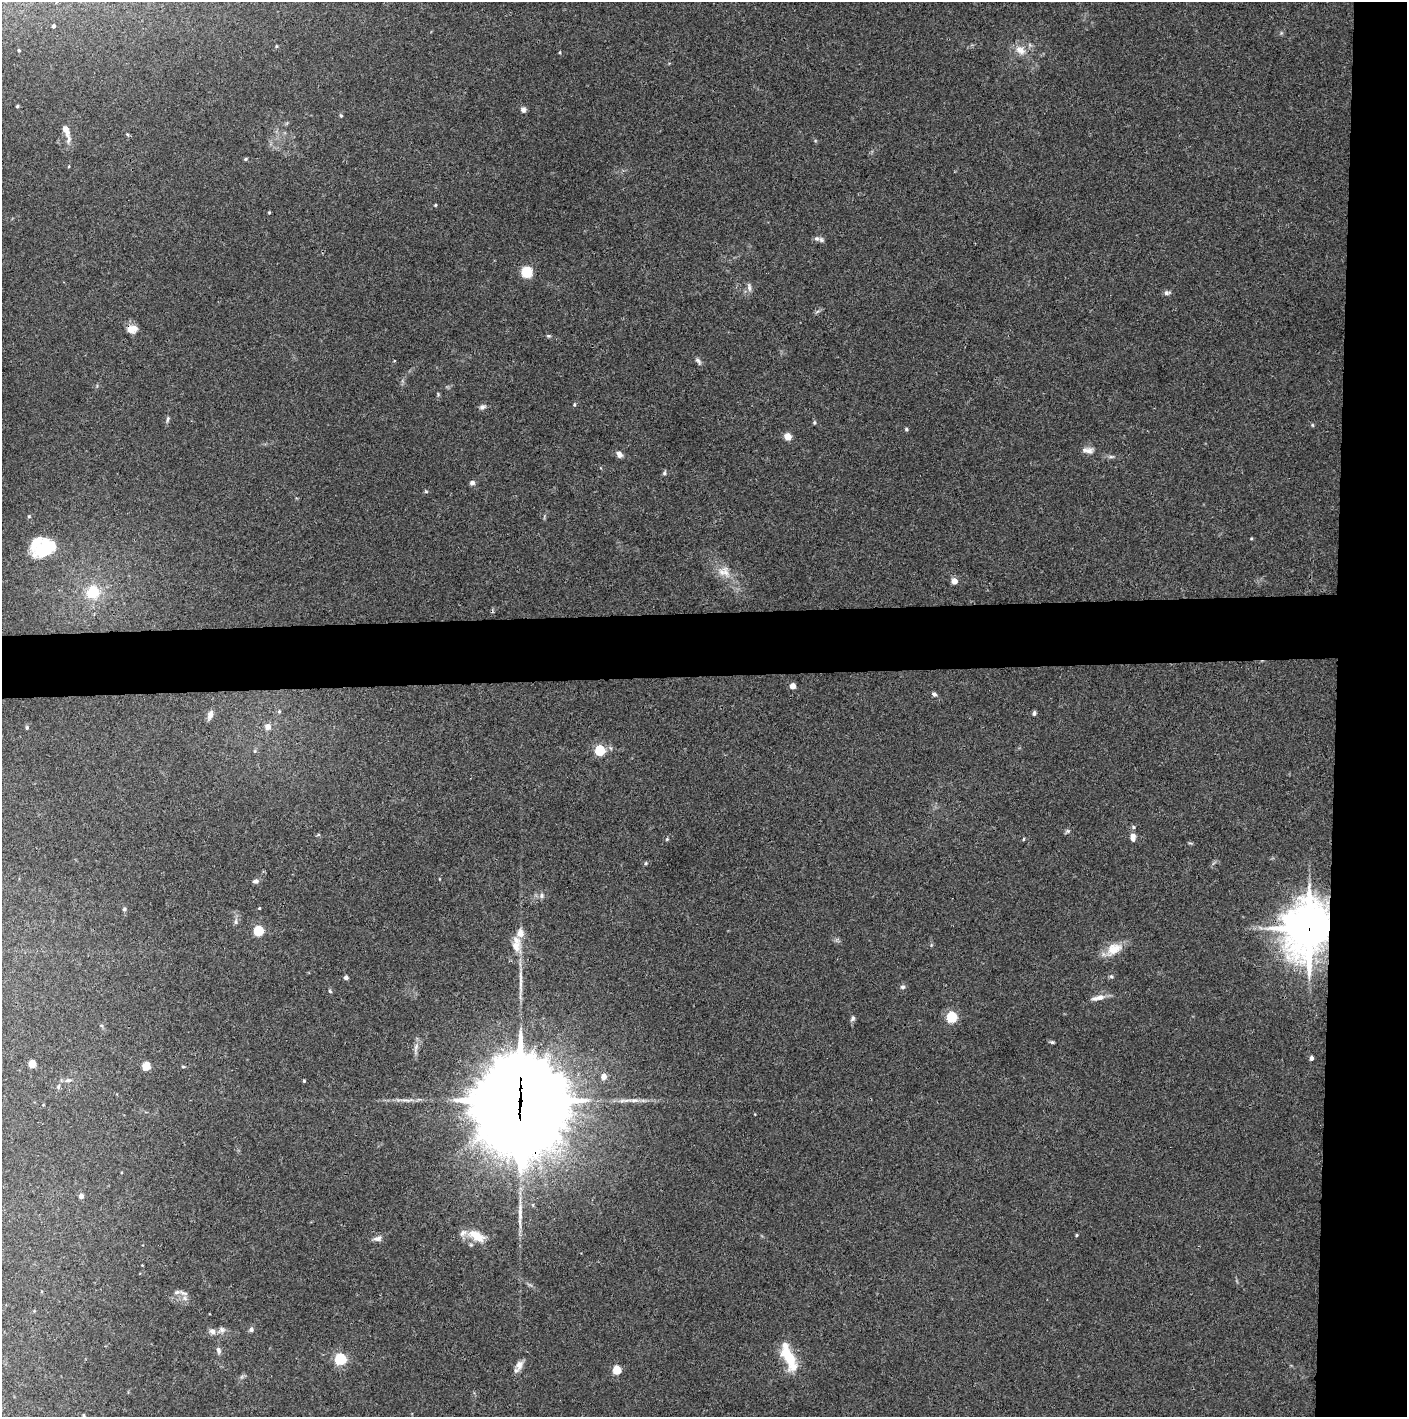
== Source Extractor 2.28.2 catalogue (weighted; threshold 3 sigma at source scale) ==
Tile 6 of 3 x 3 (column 3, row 2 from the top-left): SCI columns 2812-4216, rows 1415-2829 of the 4221 x 4245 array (HDU 1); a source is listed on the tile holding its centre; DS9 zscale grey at full resolution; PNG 1409 x 1419 px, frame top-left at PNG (2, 2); no overlay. Shown black and unused: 9% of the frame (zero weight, under 3 of 4 exposures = <1% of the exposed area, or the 3 px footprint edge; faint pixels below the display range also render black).
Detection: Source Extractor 2.28.2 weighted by HDU 2 'WHT'; one run over the whole footprint, this tile lists its part. Background 0.0339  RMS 0.0046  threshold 0.0208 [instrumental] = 3 sigma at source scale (4.5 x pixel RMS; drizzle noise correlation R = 1.50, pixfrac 1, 0.05/0.05 arcsec/px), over >= 5 px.
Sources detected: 100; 1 long thin detection or spike segment (spike, bleed or trail) — not listed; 8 inside a brighter listed object's ellipse — not listed separately; the other 91 listed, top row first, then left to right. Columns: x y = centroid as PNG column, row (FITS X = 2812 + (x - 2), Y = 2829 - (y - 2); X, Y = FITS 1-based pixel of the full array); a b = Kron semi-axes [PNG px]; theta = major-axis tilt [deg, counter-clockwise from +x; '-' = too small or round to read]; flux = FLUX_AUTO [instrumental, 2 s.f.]
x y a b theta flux
54 26 4 3 - 0.88
276 46 4 3 - 0.47
19 50 3 3 - 0.45
1020 50 15 10 -35 4.5
17 106 4 3 - 0.65
523 110 7 7 - 1.2
341 115 5 4 - 0.6
66 130 15 7 -67 3.4
245 159 5 4 - 0.61
435 205 3 3 - 0.47
269 212 3 3 - 0.4
817 238 7 7 - 1.5
527 272 8 8 - 14
749 288 11 5 -80 1.6
1167 293 8 6 5 1.2
132 329 12 8 8 4.3
549 336 6 3 0 0.57
698 361 10 5 -52 1.2
574 404 5 4 - 0.55
482 407 8 6 12 1.3
168 419 8 4 68 0.81
814 422 5 3 - 0.53
1312 425 5 3 - 0.45
906 429 5 4 - 0.66
788 436 6 5 - 5.3
1088 450 15 7 -1 2.5
619 454 8 6 -52 2
1111 457 7 4 0 0.86
664 473 6 5 - 0.72
472 483 5 5 - 1.5
426 492 6 4 -1 0.52
29 516 5 4 - 0.53
43 550 30 19 49 17
726 573 21 8 -78 4.6
954 581 6 6 - 3.2
93 592 8 8 - 18
792 686 4 4 - 5.4
934 694 7 5 -26 0.97
279 711 5 4 - 0.71
1034 713 6 4 80 0.93
210 715 12 6 71 2.4
27 727 5 4 - 0.68
268 727 7 6 - 3.2
600 750 5 5 - 37
255 751 5 5 - 0.65
1068 831 6 5 - 0.79
318 835 5 3 - 0.45
1133 838 12 7 -89 2.8
667 839 5 4 - 0.49
1024 839 5 3 - 0.44
646 863 5 4 - 0.6
256 881 8 5 9 1.3
542 896 8 6 77 1.3
259 908 3 3 - 0.36
124 909 5 4 - 0.9
236 922 7 5 83 1.1
1309 928 18 14 81 1400
258 931 5 5 - 29
516 947 17 12 -84 5.8
1114 949 23 15 32 7.7
1111 976 5 5 - 0.69
346 977 4 4 - 1.8
903 987 6 6 - 1.1
330 991 6 3 -46 0.5
1098 998 20 6 11 3.2
952 1017 5 5 - 39
853 1018 8 6 68 1.1
1052 1042 5 5 - 0.64
416 1047 13 6 74 2.1
1311 1058 4 4 - 1.6
32 1064 5 5 - 6
146 1066 5 5 - 17
603 1077 5 5 - 3.7
68 1080 9 5 1 1.4
304 1081 4 3 - 0.48
58 1086 7 4 81 0.8
520 1100 35 27 84 10000
81 1196 6 6 - 1.5
1077 1235 4 3 - 0.48
476 1236 23 11 -30 8.6
377 1239 12 6 4 1.8
184 1293 13 5 -18 1.8
251 1329 6 6 - 1.2
222 1330 8 7 - 1.5
212 1331 9 7 -28 1.8
218 1350 9 5 -74 1.4
788 1356 30 11 -68 17
340 1359 5 5 - 56
519 1365 14 8 77 2.8
617 1370 5 5 - 17
84 1415 4 3 - 0.42
Overlapping masked pixels (flux is a lower limit): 3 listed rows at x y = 132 329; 1309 928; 520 1100